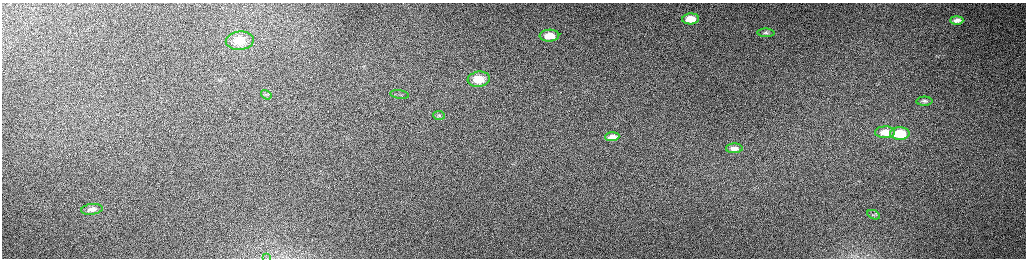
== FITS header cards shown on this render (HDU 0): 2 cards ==
NAXIS1  =                 2048 /fastest changing axis
NAXIS2  =                  512 /next to fastest changing axis

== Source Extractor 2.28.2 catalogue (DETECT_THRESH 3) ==
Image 2048 x 512 px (HDU 0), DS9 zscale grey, zoomed out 1/2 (1 PNG px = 2 x 2 image px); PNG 1028 x 260 px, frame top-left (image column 1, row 511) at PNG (2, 3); each listed source drawn as its Kron ellipse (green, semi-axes under 4 px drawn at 4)
Background 160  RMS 1.5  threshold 4.55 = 3 sigma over >= 5 px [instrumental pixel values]
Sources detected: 20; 3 cannot appear on this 1/2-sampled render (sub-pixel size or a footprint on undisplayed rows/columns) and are neither listed nor drawn; the other 17 listed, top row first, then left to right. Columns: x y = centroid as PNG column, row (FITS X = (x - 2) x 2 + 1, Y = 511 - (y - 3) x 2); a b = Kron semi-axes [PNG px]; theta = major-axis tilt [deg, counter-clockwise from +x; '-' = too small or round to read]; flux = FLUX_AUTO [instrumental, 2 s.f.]
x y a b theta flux
691 19 8 5 4 5100
957 20 6 4 1 1500
766 33 8 4 -2 650
549 36 10 6 4 4000
240 41 14 9 5 5500
479 79 11 7 6 6700
400 94 9 2 -9 540
266 95 5 3 - 550
924 101 8 4 0 780
439 115 5 4 - 690
885 132 10 6 1 3700
900 133 10 6 2 11000
612 137 7 4 3 1400
734 148 8 5 2 1800
92 209 11 5 7 1300
874 215 6 1 -25 250
267 258 3 2 - 190
At the frame edge (FLAGS 8, measured only in part): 1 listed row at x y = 267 258
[3 sub-pixel or undisplayed-footprint detections neither listed nor drawn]